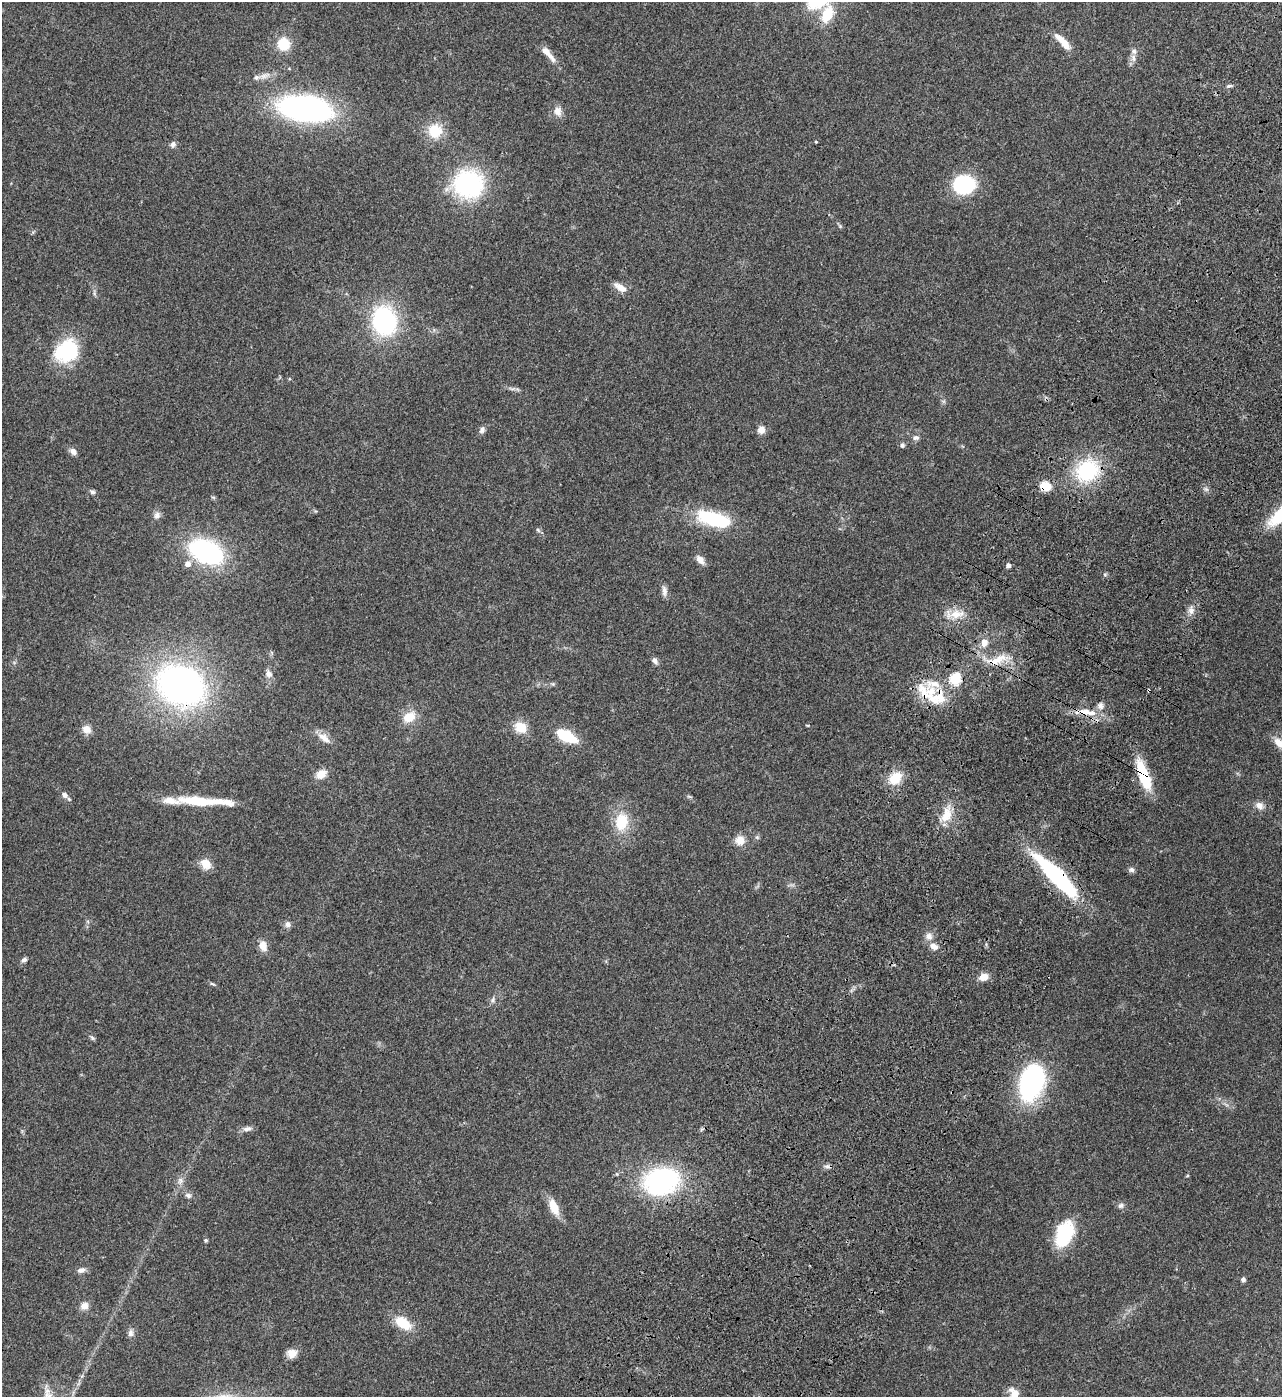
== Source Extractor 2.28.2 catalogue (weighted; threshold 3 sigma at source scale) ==
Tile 10 of 4 x 4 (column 2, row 3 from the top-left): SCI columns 1650-2929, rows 1600-2994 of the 5987 x 5985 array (HDU 1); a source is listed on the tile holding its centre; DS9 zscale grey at full resolution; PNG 1284 x 1399 px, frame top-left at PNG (2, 2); no overlay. Shown black and unused: <1% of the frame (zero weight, under 3 of 4 exposures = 13% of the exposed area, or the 3 px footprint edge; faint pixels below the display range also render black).
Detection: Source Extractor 2.28.2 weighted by HDU 2 'WHT'; one run over the whole footprint, this tile lists its part. Background 0.133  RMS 0.0074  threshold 0.0332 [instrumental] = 3 sigma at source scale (4.5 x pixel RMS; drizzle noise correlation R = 1.50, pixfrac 1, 0.05/0.05 arcsec/px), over >= 5 px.
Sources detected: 106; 1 inside a brighter object's white glare — not listed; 9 inside a brighter listed object's ellipse — not listed separately; the other 96 listed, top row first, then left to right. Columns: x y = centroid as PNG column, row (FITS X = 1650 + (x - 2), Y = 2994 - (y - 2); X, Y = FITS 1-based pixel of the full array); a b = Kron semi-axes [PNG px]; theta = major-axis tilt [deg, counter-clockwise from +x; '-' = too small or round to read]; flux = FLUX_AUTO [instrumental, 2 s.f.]
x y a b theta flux
827 14 19 11 68 19
284 44 11 10 - 19
1065 44 18 9 -53 6.6
548 53 26 7 -48 7.4
1133 58 10 6 -76 3.2
265 76 18 6 18 4.7
1229 86 7 5 21 1.4
304 108 46 21 -7 190
558 111 12 9 -69 5.2
435 131 15 15 - 18
816 142 3 3 - 0.65
173 144 8 6 67 2.3
468 184 24 21 -9 100
964 184 18 15 4 56
840 226 5 5 - 0.94
620 287 17 8 -31 6.2
94 293 7 4 -73 1.3
384 320 23 18 -76 97
66 351 28 23 26 47
512 389 11 4 3 1.9
482 430 9 7 67 2.3
761 430 9 9 - 4.5
916 438 8 6 13 2.2
902 445 5 5 - 2.1
73 451 9 7 -46 3.5
1087 471 20 18 32 59
1045 486 13 10 -13 11
92 492 7 5 -26 1.7
157 515 9 8 - 3
712 520 36 18 -23 42
538 530 7 4 -45 1.3
206 552 27 17 -25 120
700 560 11 7 -51 5
187 564 7 6 - 4
1008 565 5 4 - 2.5
1105 574 6 4 44 0.97
664 591 15 6 -84 3.2
1191 610 10 7 85 3.6
956 614 20 11 6 10
984 643 10 9 - 5.3
997 660 32 9 19 12
655 661 9 6 -53 2.5
269 674 11 9 -72 3.7
955 679 6 5 - 59
553 684 5 5 - 0.99
181 685 41 32 -22 280
1149 691 3 3 - 2
937 698 30 20 14 22
1100 706 9 8 - 3.4
1085 712 21 8 -8 10
409 717 15 11 29 12
807 725 5 3 - 0.56
520 727 14 12 -40 12
87 729 10 9 - 5.7
567 736 17 8 -27 35
324 738 19 9 -39 6.5
1279 743 16 9 -48 6.8
321 774 13 10 28 7
1144 776 32 10 -70 34
895 778 17 13 42 14
64 795 9 6 -38 3.3
198 801 51 11 -4 25
1259 805 11 9 -32 4.4
946 815 21 13 72 12
622 822 24 17 81 21
740 840 12 11 - 6.9
206 864 11 9 -39 9.2
1131 870 8 7 - 1.9
1057 876 48 11 -45 110
288 924 8 7 - 2.6
929 936 10 9 - 4.1
263 946 12 9 -69 6.3
934 946 10 7 -29 4.8
24 960 7 6 - 2
983 977 9 7 19 7
213 984 8 4 -26 1.2
493 1000 9 5 65 1.9
92 1038 7 5 -40 1.3
1032 1083 33 22 73 110
247 1129 12 7 10 3
827 1166 11 4 -10 2
1187 1176 5 3 - 0.69
180 1181 10 7 78 3
661 1181 35 27 18 100
188 1195 8 6 -26 2.1
1121 1206 9 7 17 2.2
554 1207 18 9 -67 12
1064 1234 31 18 68 35
206 1240 4 4 - 1.2
81 1270 11 6 13 2.9
1243 1279 5 5 - 2.3
84 1306 9 9 - 4.8
403 1323 20 11 -35 17
130 1333 9 8 - 2.7
292 1353 12 10 9 5.9
1014 1394 15 11 -89 9.6
Overlapping masked pixels (flux is a lower limit): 10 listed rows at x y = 1087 471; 1045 486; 997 660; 181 685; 1149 691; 937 698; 1085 712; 1144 776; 1057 876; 827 1166
Isophote crosses this tile's border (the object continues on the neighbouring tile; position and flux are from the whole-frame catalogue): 2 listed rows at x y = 1279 743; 1014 1394